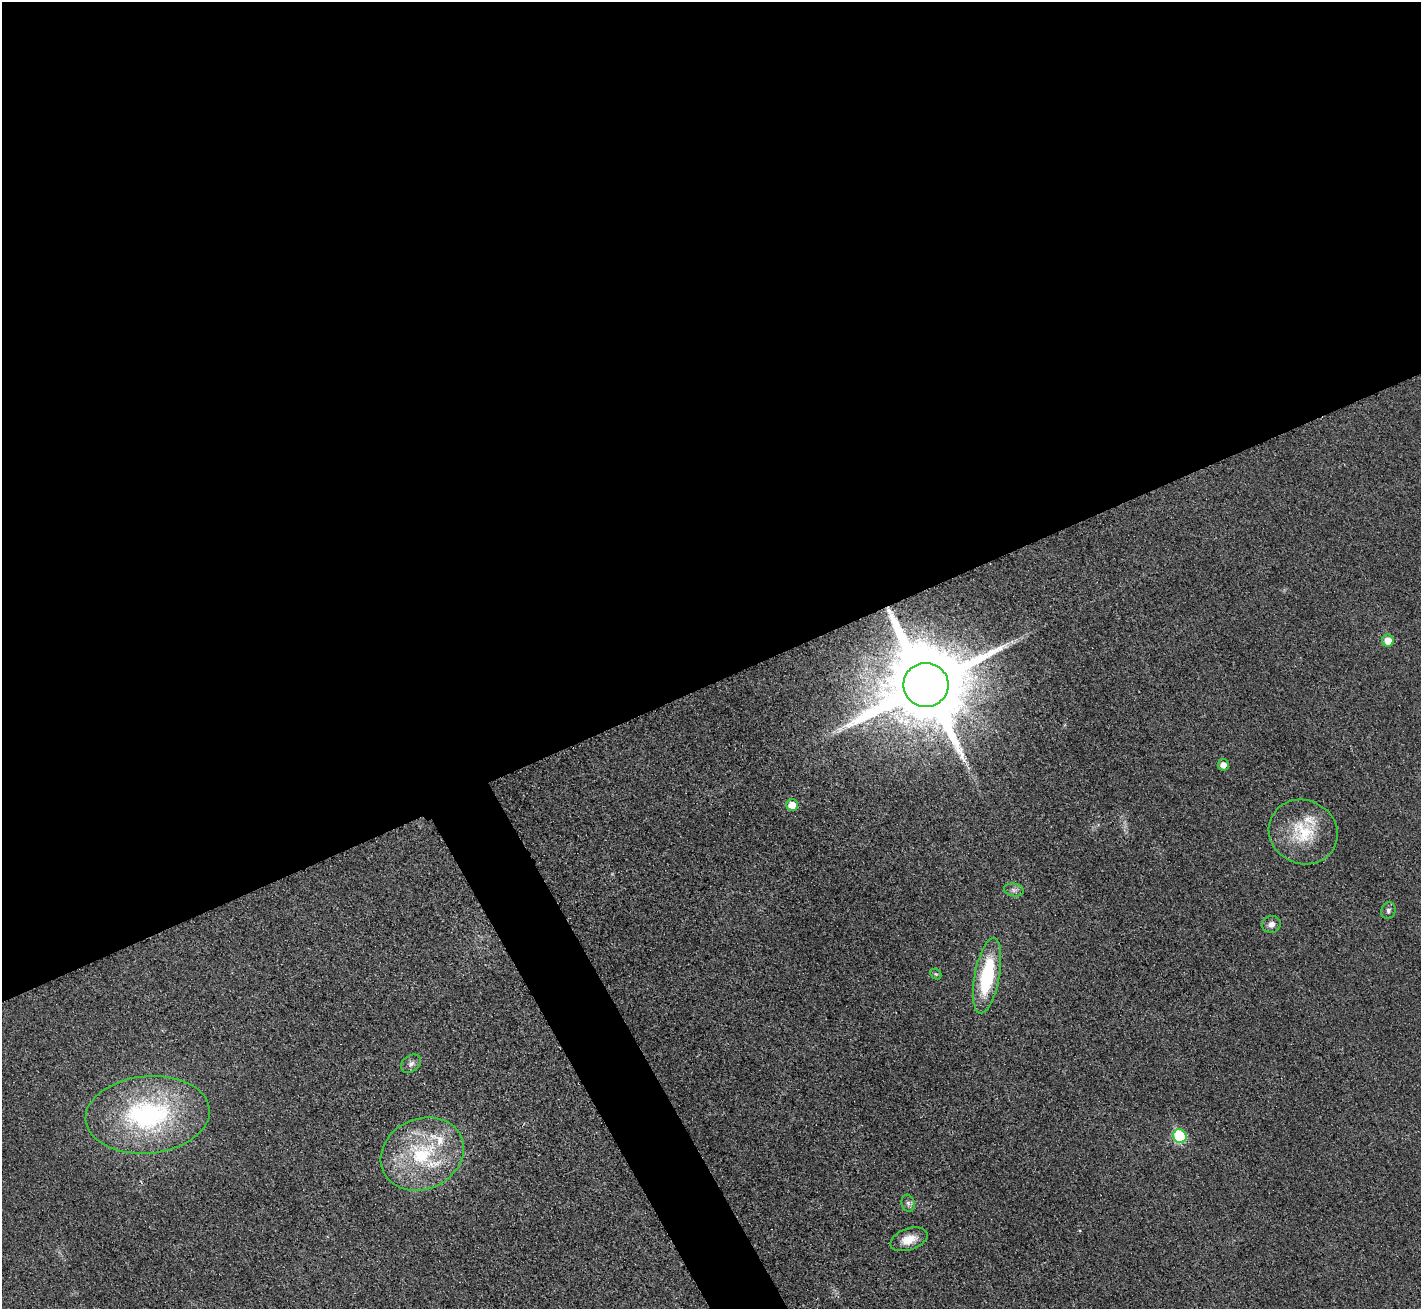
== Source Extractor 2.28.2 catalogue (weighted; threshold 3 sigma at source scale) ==
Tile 2 of 4 x 4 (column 2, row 1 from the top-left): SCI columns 1440-2858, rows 4095-5401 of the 5720 x 5713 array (HDU 1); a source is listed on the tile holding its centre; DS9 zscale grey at full resolution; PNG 1423 x 1311 px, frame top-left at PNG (2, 2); each listed source drawn as its Kron ellipse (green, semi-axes under 4 px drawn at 4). Shown black and unused: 54% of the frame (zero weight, under 3 of 4 exposures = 2% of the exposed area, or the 3 px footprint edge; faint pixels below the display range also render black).
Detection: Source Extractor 2.28.2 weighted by HDU 2 'WHT'; one run over the whole footprint, this tile lists its part. Background 0.0237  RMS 0.0059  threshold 0.0264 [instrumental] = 3 sigma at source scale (4.5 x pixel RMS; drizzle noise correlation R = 1.50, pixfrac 1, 0.05/0.05 arcsec/px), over >= 5 px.
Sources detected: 19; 3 inside a brighter listed object's ellipse — not listed separately; the other 16 listed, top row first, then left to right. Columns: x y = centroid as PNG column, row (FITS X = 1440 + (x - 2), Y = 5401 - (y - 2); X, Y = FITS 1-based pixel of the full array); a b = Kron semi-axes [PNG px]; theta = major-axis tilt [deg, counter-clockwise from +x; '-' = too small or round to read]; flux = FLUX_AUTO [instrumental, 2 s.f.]
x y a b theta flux
1388 640 6 6 - 8
926 685 22 22 - 10000
1223 765 5 5 - 4.2
792 805 6 6 - 8
1303 832 35 32 -25 29
1014 890 10 6 -10 2
1388 910 8 7 - 1.9
1271 924 9 8 - 3.2
936 974 6 4 -42 0.81
987 976 38 12 80 42
411 1064 11 8 35 2.5
148 1115 62 38 5 110
1180 1136 7 6 - 45
422 1154 43 35 25 56
908 1203 9 6 -75 1.9
909 1239 19 10 19 8.5
Overlapping masked pixels (flux is a lower limit): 1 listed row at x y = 926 685